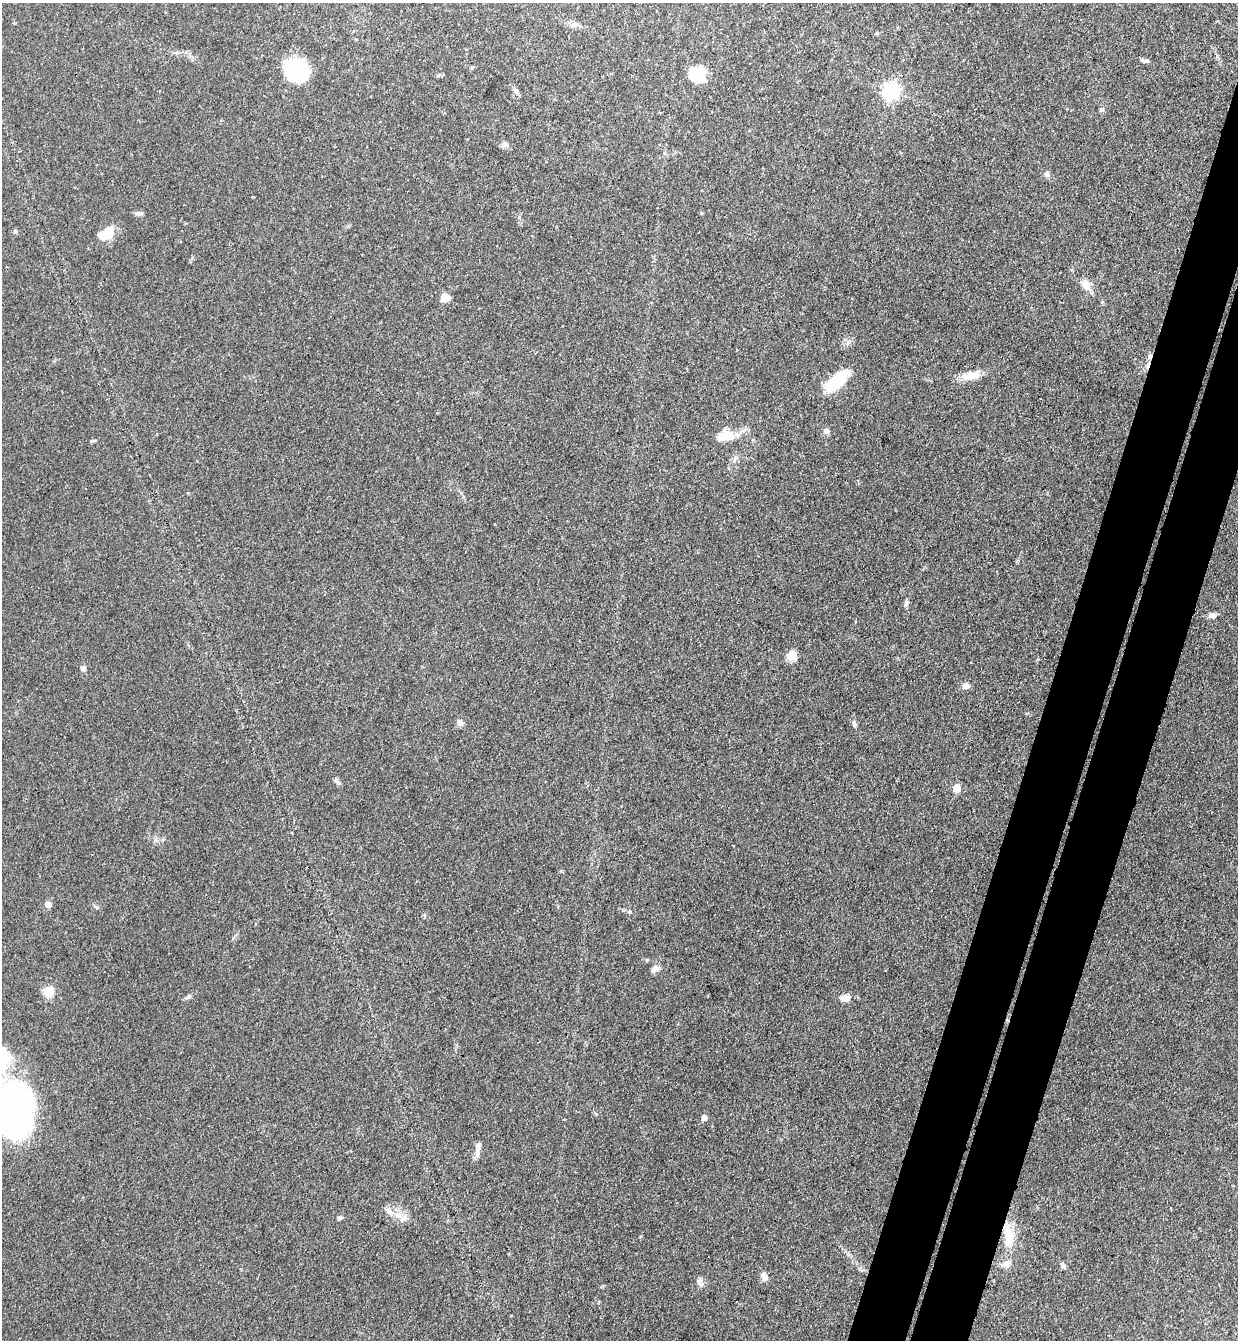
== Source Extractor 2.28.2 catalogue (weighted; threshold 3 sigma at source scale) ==
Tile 10 of 4 x 4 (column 2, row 3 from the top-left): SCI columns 1424-2659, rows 1361-2698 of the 5447 x 5397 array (HDU 1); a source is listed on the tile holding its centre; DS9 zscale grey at full resolution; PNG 1240 x 1342 px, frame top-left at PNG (2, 3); no overlay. Shown black and unused: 7% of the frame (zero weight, under 3 of 4 exposures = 5% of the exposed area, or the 3 px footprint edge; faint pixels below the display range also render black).
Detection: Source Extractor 2.28.2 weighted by HDU 2 'WHT'; one run over the whole footprint, this tile lists its part. Background 0.0996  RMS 0.0071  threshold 0.0317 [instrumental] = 3 sigma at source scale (4.5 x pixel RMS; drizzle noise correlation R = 1.50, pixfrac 1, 0.05/0.05 arcsec/px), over >= 5 px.
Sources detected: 50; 1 inside a brighter object's white glare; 1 cosmic-ray / hot-pixel residue — not listed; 2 inside a brighter listed object's ellipse — not listed separately; the other 46 listed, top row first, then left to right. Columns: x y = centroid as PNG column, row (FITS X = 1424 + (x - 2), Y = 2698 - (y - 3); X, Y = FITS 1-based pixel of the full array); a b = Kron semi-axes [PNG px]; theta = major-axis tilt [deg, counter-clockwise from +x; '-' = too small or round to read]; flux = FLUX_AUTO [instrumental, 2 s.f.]
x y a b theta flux
573 25 10 6 9 2.9
877 33 6 4 32 0.93
1143 60 10 5 -27 1.9
297 71 25 22 -26 45
438 75 6 5 - 1.2
697 75 17 16 - 25
516 91 10 6 -60 2.4
891 91 7 7 - 230
1101 109 7 6 - 1.6
504 145 11 7 -9 2.7
1047 173 8 6 67 2.2
138 213 10 5 -6 2.2
15 231 6 5 - 1.1
108 231 15 12 19 10
1086 284 15 9 -54 6.9
445 297 9 8 - 7.4
1147 365 7 4 71 2.2
970 376 25 10 10 11
837 381 31 13 46 26
826 431 7 6 - 2.9
725 436 25 14 15 13
906 603 9 5 75 1.9
1212 615 9 6 -6 3.2
792 656 5 5 - 36
83 668 7 6 - 2
966 686 10 9 - 3.5
460 723 9 7 -50 3.2
854 724 11 5 -73 2
338 783 10 5 -46 2
956 788 5 5 - 22
48 904 5 5 - 6.1
629 912 6 4 18 0.98
654 969 12 7 27 3.5
48 991 7 7 - 20
189 996 7 5 28 1.5
845 998 9 6 -2 6.4
16 1111 60 34 -88 190
704 1118 5 5 - 4.6
477 1152 16 6 83 3.7
389 1212 16 7 -47 5.4
340 1217 7 5 8 1.5
403 1218 15 7 38 4.4
1008 1236 37 12 -87 20
1063 1266 7 6 - 2
764 1277 9 7 -81 5
700 1282 11 8 -74 3.1
Overlapping masked pixels (flux is a lower limit): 1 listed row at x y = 1147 365
Isophote crosses this tile's border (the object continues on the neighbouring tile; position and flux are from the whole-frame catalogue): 1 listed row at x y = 16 1111